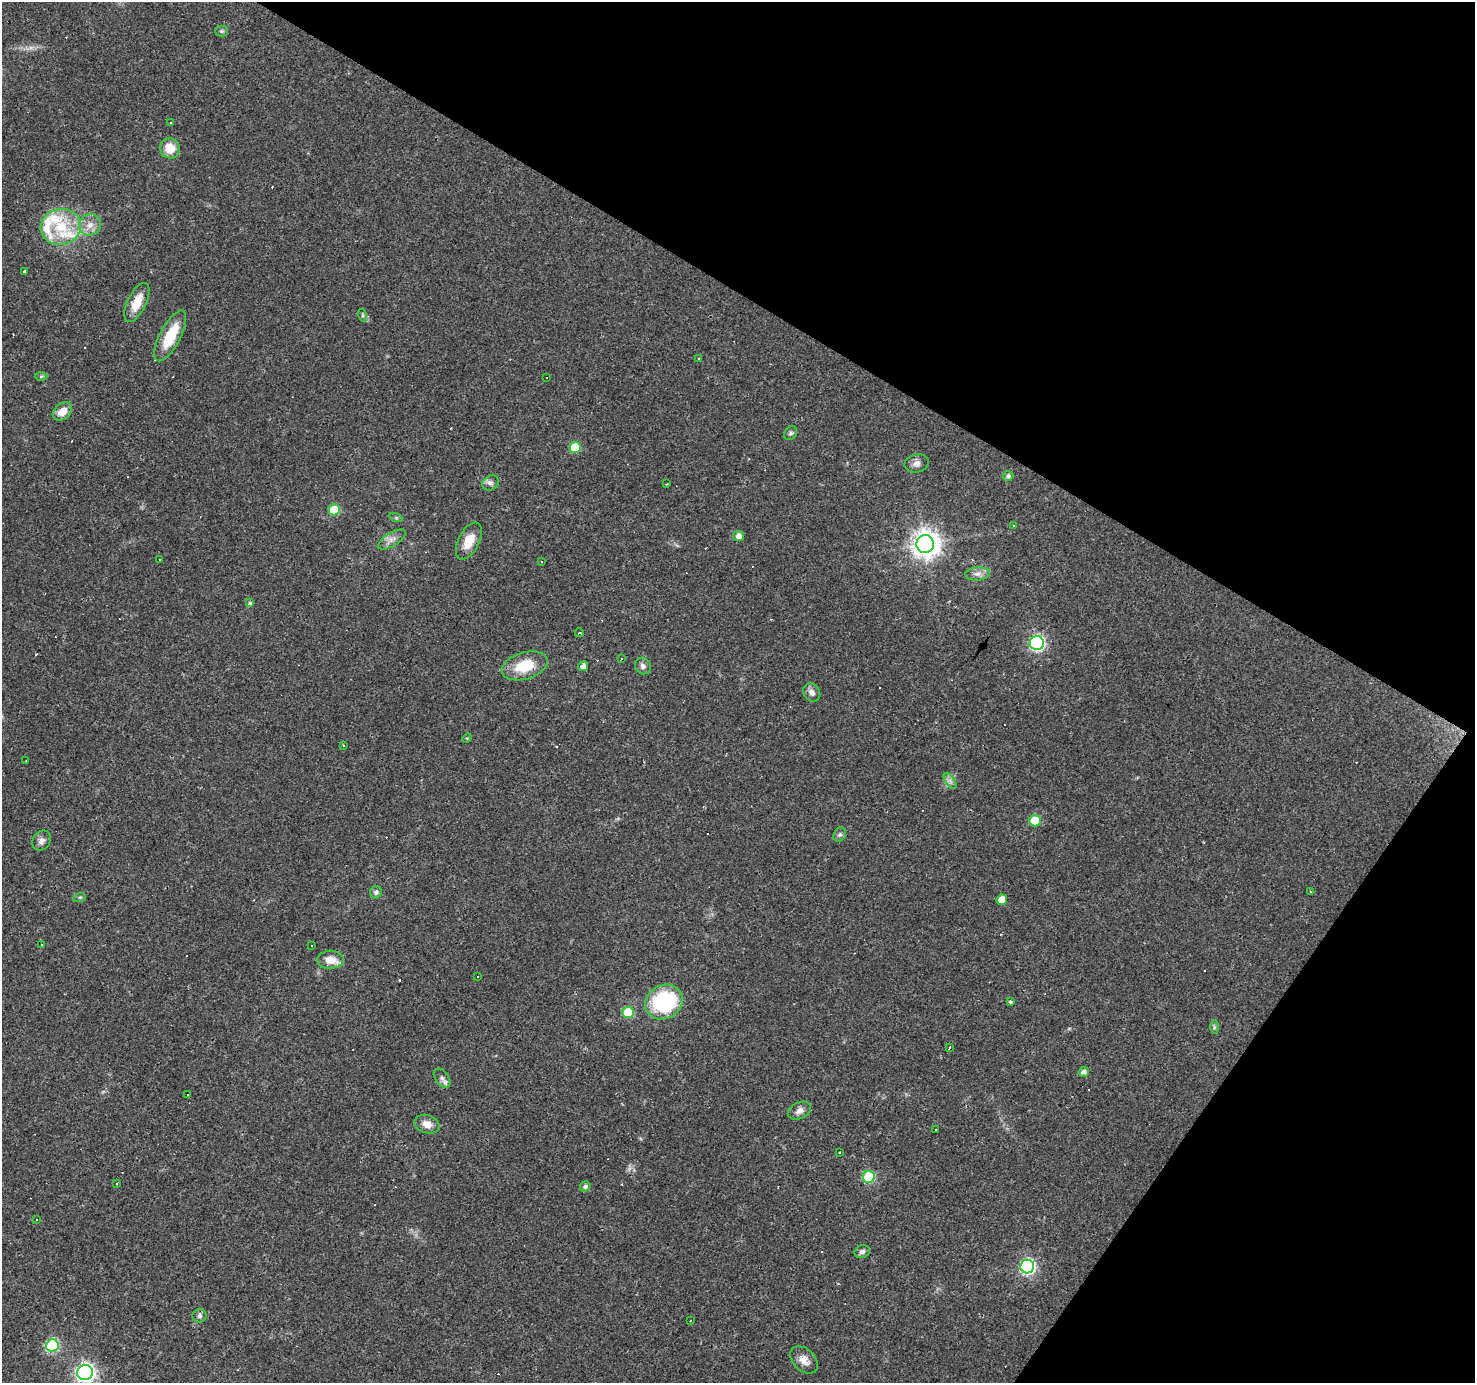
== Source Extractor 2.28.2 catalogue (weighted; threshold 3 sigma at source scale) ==
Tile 8 of 4 x 4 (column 4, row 2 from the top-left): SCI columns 4420-5892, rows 2946-4326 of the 5893 x 5957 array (HDU 1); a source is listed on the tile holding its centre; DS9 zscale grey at full resolution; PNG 1477 x 1385 px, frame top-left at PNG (2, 2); each listed source drawn as its Kron ellipse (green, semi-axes under 4 px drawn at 4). Shown black and unused: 30% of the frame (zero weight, under 3 of 4 exposures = <1% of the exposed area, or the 3 px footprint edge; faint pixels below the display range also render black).
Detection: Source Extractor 2.28.2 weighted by HDU 2 'WHT'; one run over the whole footprint, this tile lists its part. Background 0.0361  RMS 0.0038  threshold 0.017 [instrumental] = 3 sigma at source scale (4.5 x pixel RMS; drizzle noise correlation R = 1.50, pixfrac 1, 0.0396/0.0396 arcsec/px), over >= 5 px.
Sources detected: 114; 36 cosmic-ray / hot-pixel residue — neither listed nor drawn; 3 inside a brighter listed object's ellipse — not listed separately; the other 75 listed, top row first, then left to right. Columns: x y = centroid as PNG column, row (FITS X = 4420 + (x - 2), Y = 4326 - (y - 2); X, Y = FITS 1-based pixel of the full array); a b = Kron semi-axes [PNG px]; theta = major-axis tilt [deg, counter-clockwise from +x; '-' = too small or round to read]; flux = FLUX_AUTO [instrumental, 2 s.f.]
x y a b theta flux
221 31 6 5 - 0.73
171 123 3 2 - 0.52
170 148 10 10 - 6.6
90 225 11 10 - 3.4
61 227 20 18 12 12
25 271 4 3 - 1.8
137 302 21 9 64 7.2
362 315 6 4 -72 0.65
170 336 28 10 62 13
699 359 3 3 - 0.77
41 376 6 4 1 0.48
547 377 3 2 - 0.43
62 412 11 7 40 4.4
791 433 7 6 - 0.81
575 447 5 5 - 14
917 463 12 9 15 1.9
1008 476 5 5 - 1
491 483 9 7 31 1.3
667 484 3 2 - 0.7
334 510 5 5 - 15
396 518 7 4 -19 0.63
1014 525 3 3 - 1.7
739 536 5 5 - 2.3
392 539 16 6 32 2.2
469 541 20 10 63 6.1
925 544 9 9 - 410
159 560 3 2 - 0.37
541 562 2 2 - 0.29
978 574 12 6 5 1.9
250 603 4 3 - 1.5
579 633 4 2 - 0.34
1037 643 7 7 - 71
621 659 3 3 - 0.5
525 666 24 13 16 12
583 666 5 5 - 2
643 666 8 8 - 1.5
812 692 10 8 -54 1.8
467 738 5 4 - 0.37
344 745 3 2 - 0.39
26 760 3 2 - 0.29
950 781 9 4 -54 1.2
1035 821 6 6 - 13
840 834 7 6 - 0.92
42 841 10 8 57 1.8
1310 891 3 3 - 0.44
376 892 6 6 - 0.87
80 897 6 4 18 0.5
1002 900 5 5 - 5
42 944 3 3 - 0.41
312 945 3 2 - 0.49
330 960 13 9 3 4.6
478 976 3 2 - 0.41
664 1002 19 16 31 37
1010 1002 4 3 - 0.61
628 1013 5 5 - 19
1214 1027 7 4 90 0.68
949 1047 4 2 - 0.64
1084 1072 5 5 - 1.8
442 1078 11 6 -53 1.5
188 1095 3 3 - 3.6
799 1111 12 8 27 2.1
427 1124 13 9 -18 3.2
935 1129 2 2 - 0.31
839 1152 3 3 - 0.54
869 1177 6 6 - 27
116 1184 3 2 - 0.62
585 1186 5 5 - 1
36 1219 3 2 - 0.3
862 1252 8 6 24 1.4
1027 1266 7 7 - 74
199 1316 7 7 - 1.1
690 1321 3 2 - 0.49
52 1346 6 6 - 38
804 1360 16 11 -43 3.3
85 1372 7 7 - 140
Isophote crosses this tile's border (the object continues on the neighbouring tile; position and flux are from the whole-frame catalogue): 1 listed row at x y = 85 1372